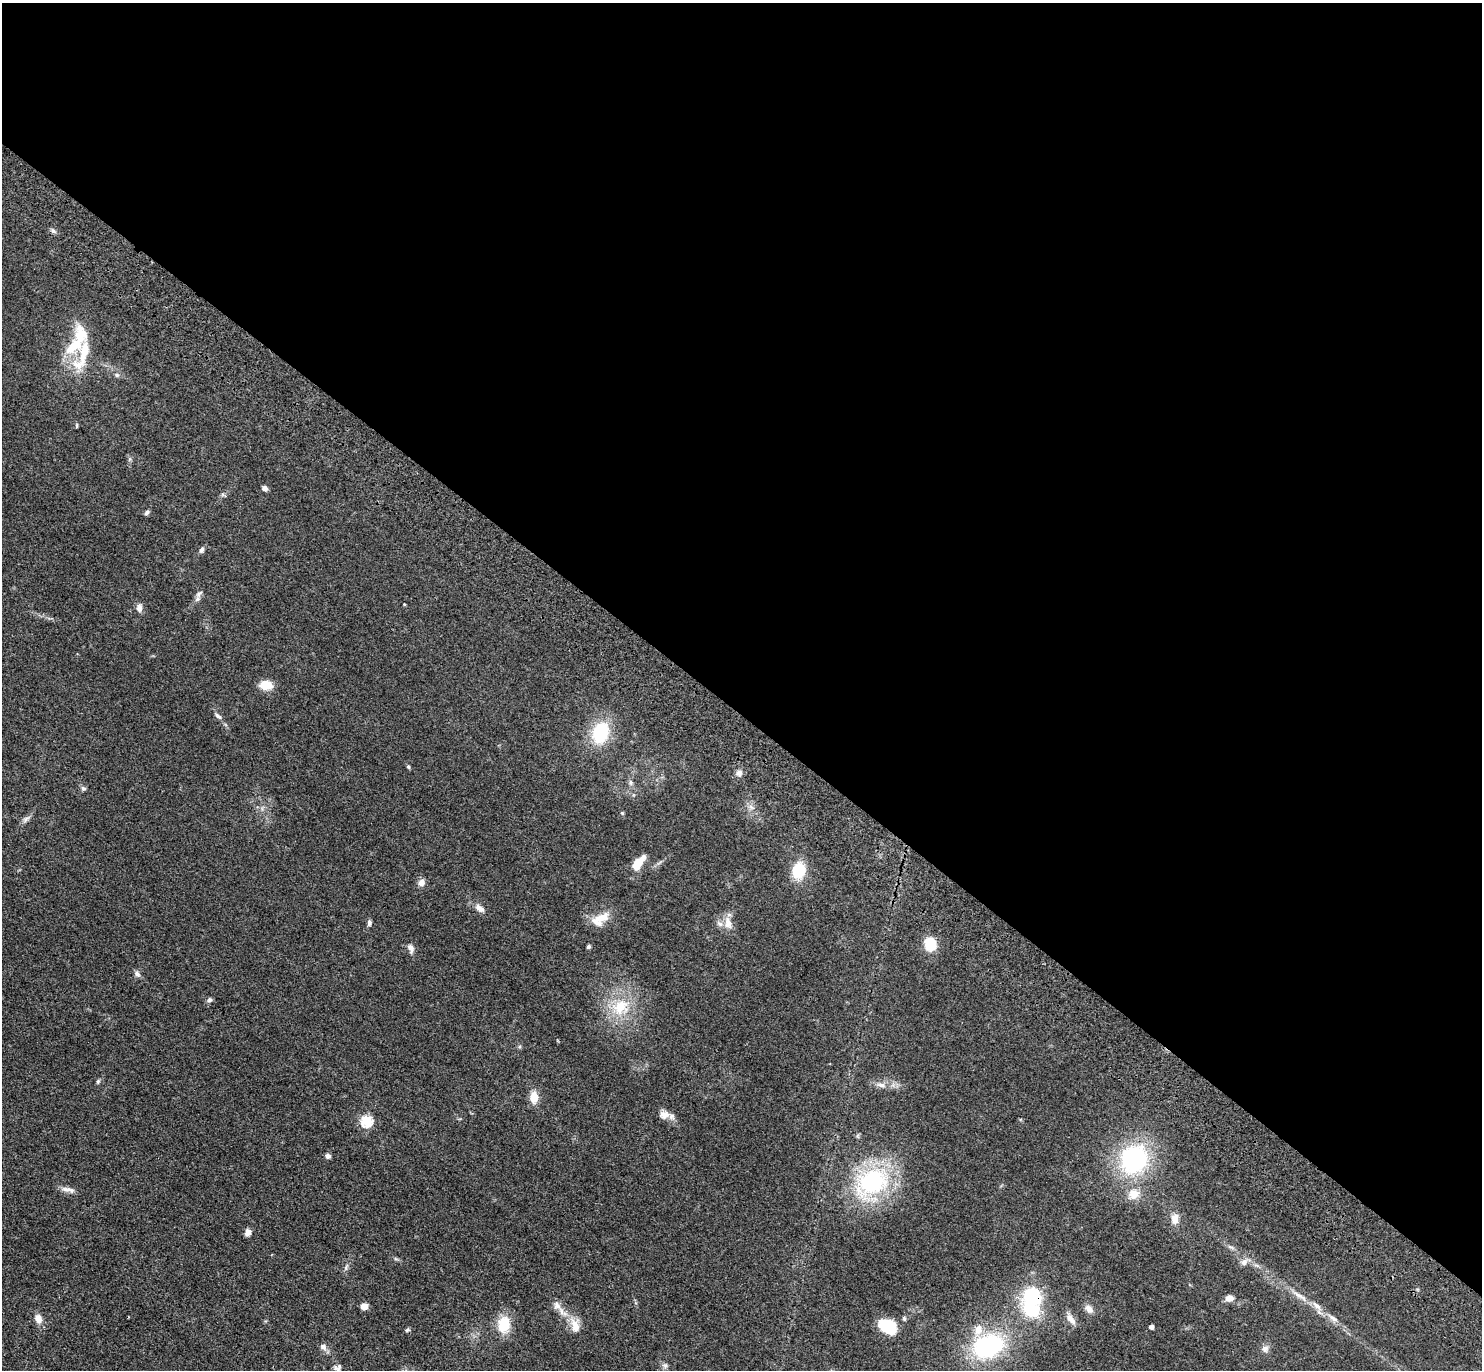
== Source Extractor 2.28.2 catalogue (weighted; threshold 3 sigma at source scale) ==
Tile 3 of 4 x 4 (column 3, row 1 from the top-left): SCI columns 3047-4526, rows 4354-5721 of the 6091 x 6109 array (HDU 1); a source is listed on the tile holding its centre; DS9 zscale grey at full resolution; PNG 1484 x 1372 px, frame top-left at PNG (2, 3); no overlay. Shown black and unused: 52% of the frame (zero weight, under 3 of 4 exposures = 6% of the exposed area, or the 3 px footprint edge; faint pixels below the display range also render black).
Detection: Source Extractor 2.28.2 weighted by HDU 2 'WHT'; one run over the whole footprint, this tile lists its part. Background 0.0386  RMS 0.0045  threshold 0.0203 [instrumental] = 3 sigma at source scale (4.5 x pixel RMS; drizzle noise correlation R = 1.50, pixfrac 1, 0.05/0.05 arcsec/px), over >= 5 px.
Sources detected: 80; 7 inside a brighter listed object's ellipse — not listed separately; the other 73 listed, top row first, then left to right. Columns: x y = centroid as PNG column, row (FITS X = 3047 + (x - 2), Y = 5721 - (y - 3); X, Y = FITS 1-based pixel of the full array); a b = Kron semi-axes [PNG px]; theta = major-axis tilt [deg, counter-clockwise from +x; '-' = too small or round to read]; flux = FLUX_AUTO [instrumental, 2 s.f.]
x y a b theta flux
53 231 8 6 -37 1.2
73 346 26 13 39 13
78 365 22 13 -35 8.2
117 375 7 5 -15 1
77 425 6 3 90 0.49
130 459 7 4 71 0.72
265 488 6 5 - 1.7
223 494 6 4 72 0.74
147 512 7 5 37 0.96
202 550 8 5 67 1.2
199 594 14 6 57 1.9
404 604 3 2 - 0.35
139 608 11 7 -89 2.2
266 685 12 9 -5 8.5
218 716 13 6 -43 1.6
600 733 23 17 71 24
408 767 6 4 -69 0.64
739 773 8 8 - 2
631 782 8 7 - 1.3
83 788 7 7 - 1
751 807 7 5 -45 1.4
622 813 5 5 - 0.56
26 819 13 6 40 1.7
639 862 23 10 52 6.4
799 870 16 12 72 15
421 882 9 8 - 2.4
480 908 15 8 -33 2.9
600 919 25 12 32 8.1
369 923 9 5 84 1.1
728 923 19 10 -81 4.7
930 944 11 10 - 13
588 947 5 4 - 0.78
411 948 12 7 -73 2.4
137 974 9 7 -64 1.5
210 1000 7 6 - 1
620 1007 25 21 40 17
98 1081 6 4 74 0.79
881 1085 15 7 -13 2.8
534 1097 11 8 -87 7.1
664 1115 15 11 -4 3.6
366 1121 6 5 - 43
858 1136 6 4 -72 0.65
328 1156 6 5 - 1.6
1134 1159 27 24 56 62
872 1182 50 34 35 54
67 1189 16 7 -4 2.6
1134 1194 15 13 29 6.1
1175 1219 14 9 87 4
248 1232 8 6 68 2.2
1231 1247 12 4 -24 1.3
396 1259 7 4 -18 0.67
1244 1262 11 9 47 2.4
346 1267 11 4 67 1.1
1032 1296 21 18 -12 24
1300 1296 26 6 -34 4.8
1229 1298 9 7 2 3
364 1306 6 5 - 4.5
1089 1309 12 8 -41 2.7
562 1312 21 8 -48 4.8
904 1318 6 5 - 0.73
1333 1318 16 6 -37 3
38 1319 10 8 -69 3.6
1070 1319 16 8 -51 3.5
504 1324 18 13 86 13
575 1325 20 11 -78 6
887 1326 19 13 -26 15
1151 1327 4 4 - 2
407 1330 7 5 30 0.72
988 1346 35 24 21 51
323 1347 10 8 -42 2.1
1265 1349 9 9 - 2
665 1365 8 6 90 1.3
338 1368 11 8 33 1.6
Overlapping masked pixels (flux is a lower limit): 1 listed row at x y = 1032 1296